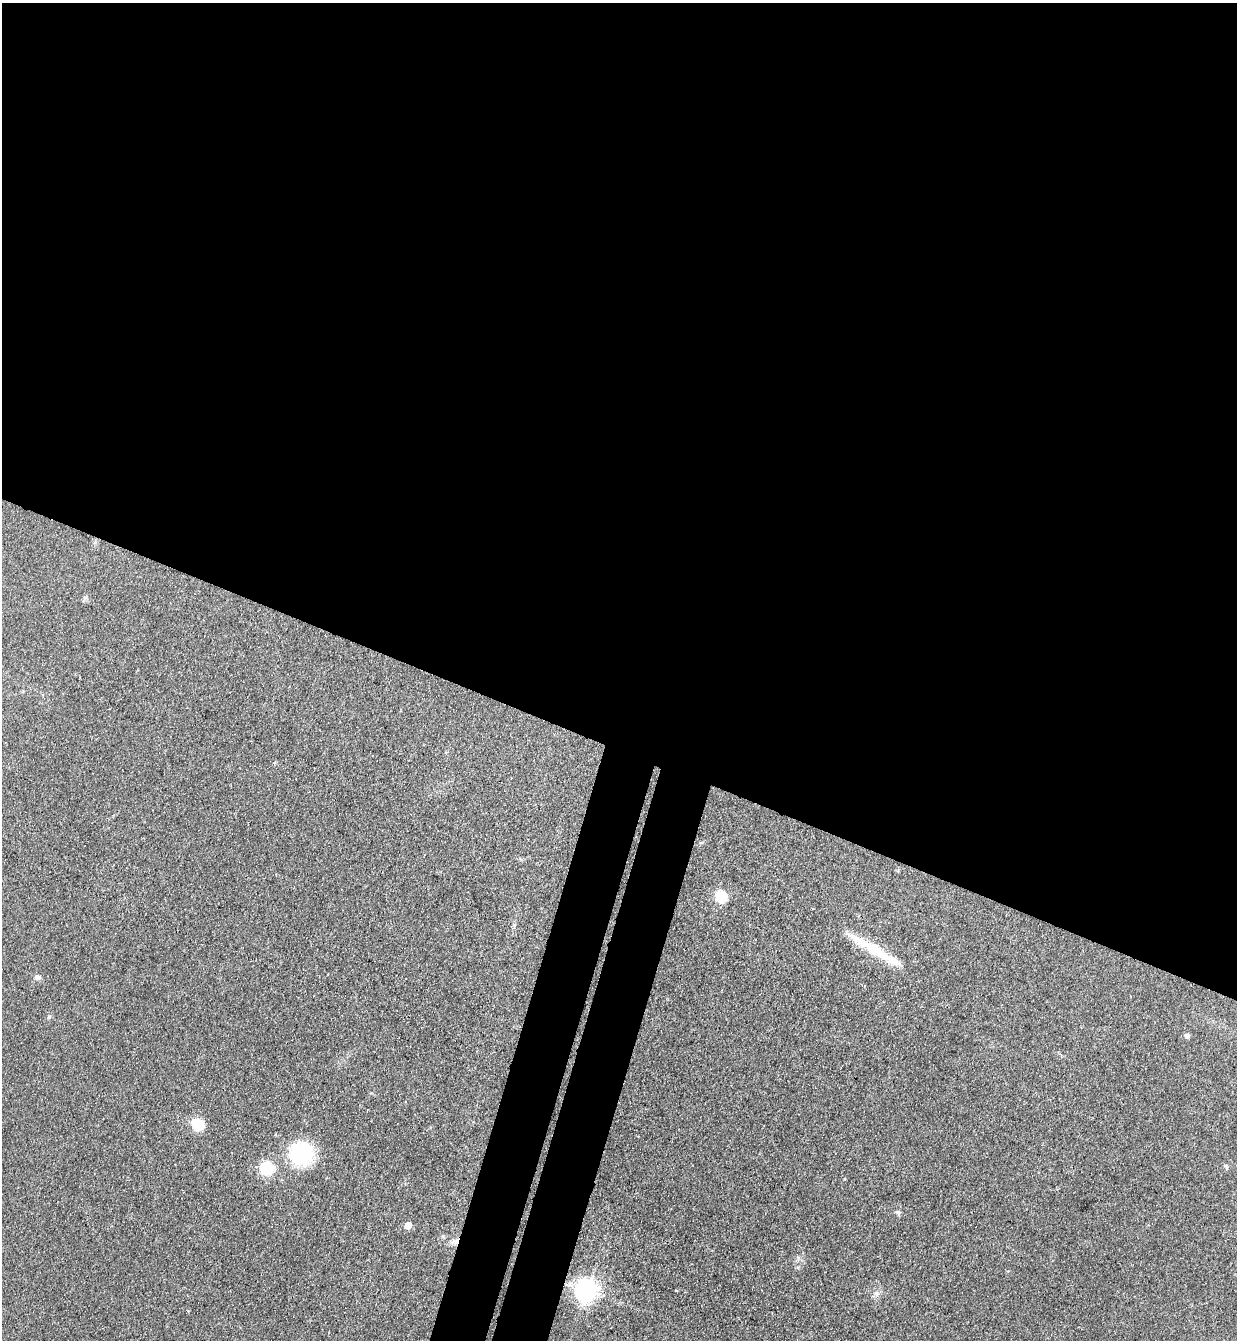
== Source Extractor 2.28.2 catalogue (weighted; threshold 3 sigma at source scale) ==
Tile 3 of 4 x 4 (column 3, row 1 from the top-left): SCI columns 2660-3894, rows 4037-5374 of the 5447 x 5397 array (HDU 1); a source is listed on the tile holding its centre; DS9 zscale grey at full resolution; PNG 1239 x 1342 px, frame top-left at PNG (2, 3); no overlay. Shown black and unused: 60% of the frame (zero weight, under 3 of 4 exposures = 5% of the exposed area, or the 3 px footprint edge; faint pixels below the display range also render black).
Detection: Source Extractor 2.28.2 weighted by HDU 2 'WHT'; one run over the whole footprint, this tile lists its part. Background 0.0996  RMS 0.0071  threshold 0.0317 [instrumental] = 3 sigma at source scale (4.5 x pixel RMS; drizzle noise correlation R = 1.50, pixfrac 1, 0.05/0.05 arcsec/px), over >= 5 px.
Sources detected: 18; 1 inside a brighter object's white glare — not listed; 2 inside a brighter listed object's ellipse — not listed separately; the other 15 listed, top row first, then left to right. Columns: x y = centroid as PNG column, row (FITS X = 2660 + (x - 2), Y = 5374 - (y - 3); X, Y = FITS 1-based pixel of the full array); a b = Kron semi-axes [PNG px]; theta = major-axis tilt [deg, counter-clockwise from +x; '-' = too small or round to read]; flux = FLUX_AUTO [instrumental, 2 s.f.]
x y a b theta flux
721 896 8 8 - 27
876 950 53 13 -33 23
37 977 8 7 - 2.4
49 1017 6 5 - 1.1
1187 1036 5 5 - 2.8
198 1124 17 14 -37 11
301 1154 19 16 26 63
1226 1167 8 4 -79 1.2
267 1168 9 8 - 36
898 1212 7 5 -46 1.5
408 1225 5 5 - 10
456 1241 8 5 62 2.6
587 1290 8 7 - 520
676 1290 3 3 - 1
876 1294 7 4 18 1.7
Overlapping masked pixels (flux is a lower limit): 1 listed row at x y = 456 1241
Unlisted compact peaks at least as high as the median listed source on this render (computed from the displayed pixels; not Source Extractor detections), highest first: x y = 443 1236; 514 925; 798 1258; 844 1179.